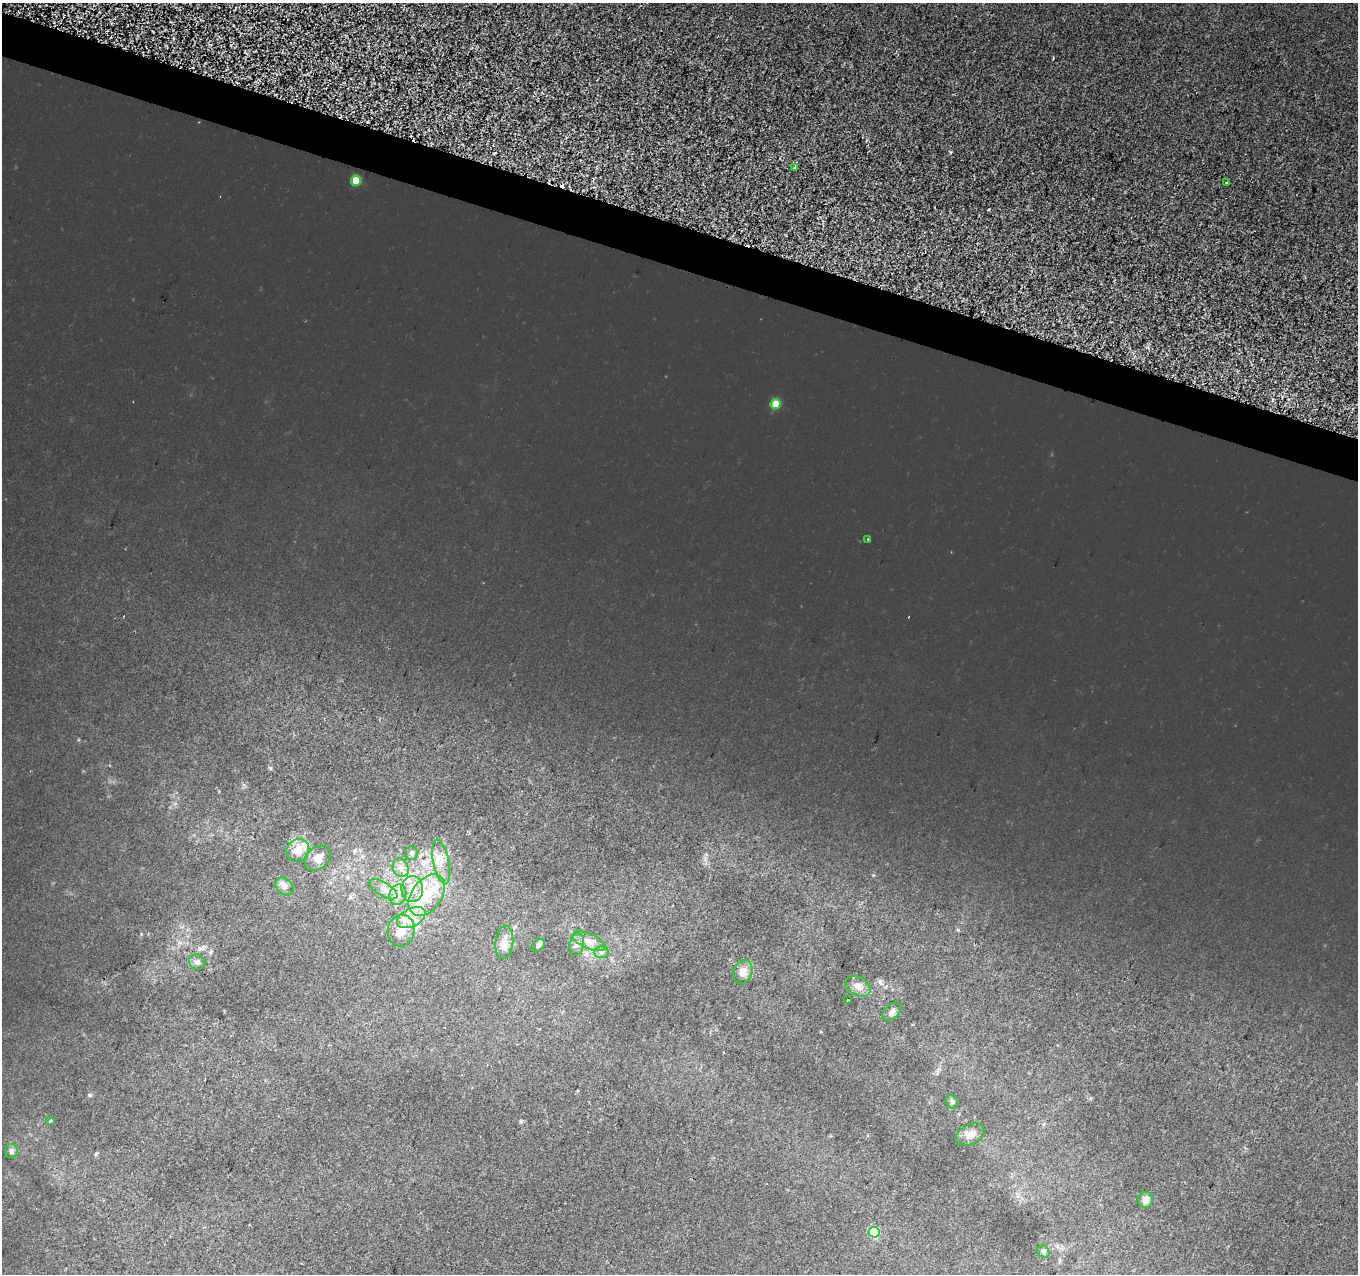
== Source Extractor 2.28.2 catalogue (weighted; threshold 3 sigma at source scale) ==
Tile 11 of 4 x 4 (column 3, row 3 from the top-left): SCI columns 2726-4081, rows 1555-2826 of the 5442 x 5593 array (HDU 1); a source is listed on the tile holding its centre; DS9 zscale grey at full resolution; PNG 1360 x 1276 px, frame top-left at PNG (2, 3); each listed source drawn as its Kron ellipse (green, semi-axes under 4 px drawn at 4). Shown black and unused: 3% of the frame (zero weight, under 2 of 3 exposures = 1% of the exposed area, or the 3 px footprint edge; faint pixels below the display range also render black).
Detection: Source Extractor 2.28.2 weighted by HDU 2 'WHT'; one run over the whole footprint, this tile lists its part. Background 8.55e-04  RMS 0.0049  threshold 0.0223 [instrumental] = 3 sigma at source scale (4.5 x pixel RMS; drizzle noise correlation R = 1.50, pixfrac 1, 0.0396/0.0396 arcsec/px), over >= 5 px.
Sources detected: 40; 3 cosmic-ray / hot-pixel residue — neither listed nor drawn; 3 inside a brighter listed object's ellipse — not listed separately; the other 34 listed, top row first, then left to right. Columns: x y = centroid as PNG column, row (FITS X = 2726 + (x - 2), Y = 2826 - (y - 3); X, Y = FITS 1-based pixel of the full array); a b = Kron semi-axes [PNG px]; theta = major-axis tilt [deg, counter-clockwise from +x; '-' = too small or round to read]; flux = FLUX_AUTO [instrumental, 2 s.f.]
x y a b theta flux
795 167 4 3 - 3.2
356 180 5 5 - 6.6
1226 182 3 3 - 0.98
776 404 5 5 - 9.1
868 539 3 2 - 1.4
298 851 12 11 - 5.1
412 853 7 6 - 1
318 858 14 11 40 4.3
441 862 23 8 -78 5
401 868 9 7 -67 2.6
285 886 10 7 -44 2.2
384 889 16 7 -31 3.4
412 889 13 11 89 6.1
398 895 10 8 69 3
427 895 23 15 54 15
411 918 15 9 27 5.8
401 930 16 13 78 7.3
589 941 18 7 -23 3.7
504 942 16 9 84 3.9
577 944 11 7 76 2.2
538 945 7 5 45 1
601 952 7 6 - 1.4
197 962 8 7 - 1.6
743 972 12 9 69 3.5
858 986 13 9 -29 3.8
848 1000 3 3 - 1
892 1012 11 7 42 1.9
952 1102 7 5 -62 1.1
51 1121 3 3 - 1.8
970 1135 15 10 25 4.4
11 1151 7 6 - 1.6
1145 1200 8 7 - 3.3
874 1232 5 5 - 25
1043 1252 7 5 -45 0.94
Unlisted compact peaks at least as high as the median listed source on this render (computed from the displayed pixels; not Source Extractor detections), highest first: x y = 950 152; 89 1095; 880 982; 521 1121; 1053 58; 270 768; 96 1154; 1090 1098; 873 875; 705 859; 958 930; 199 949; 141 934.